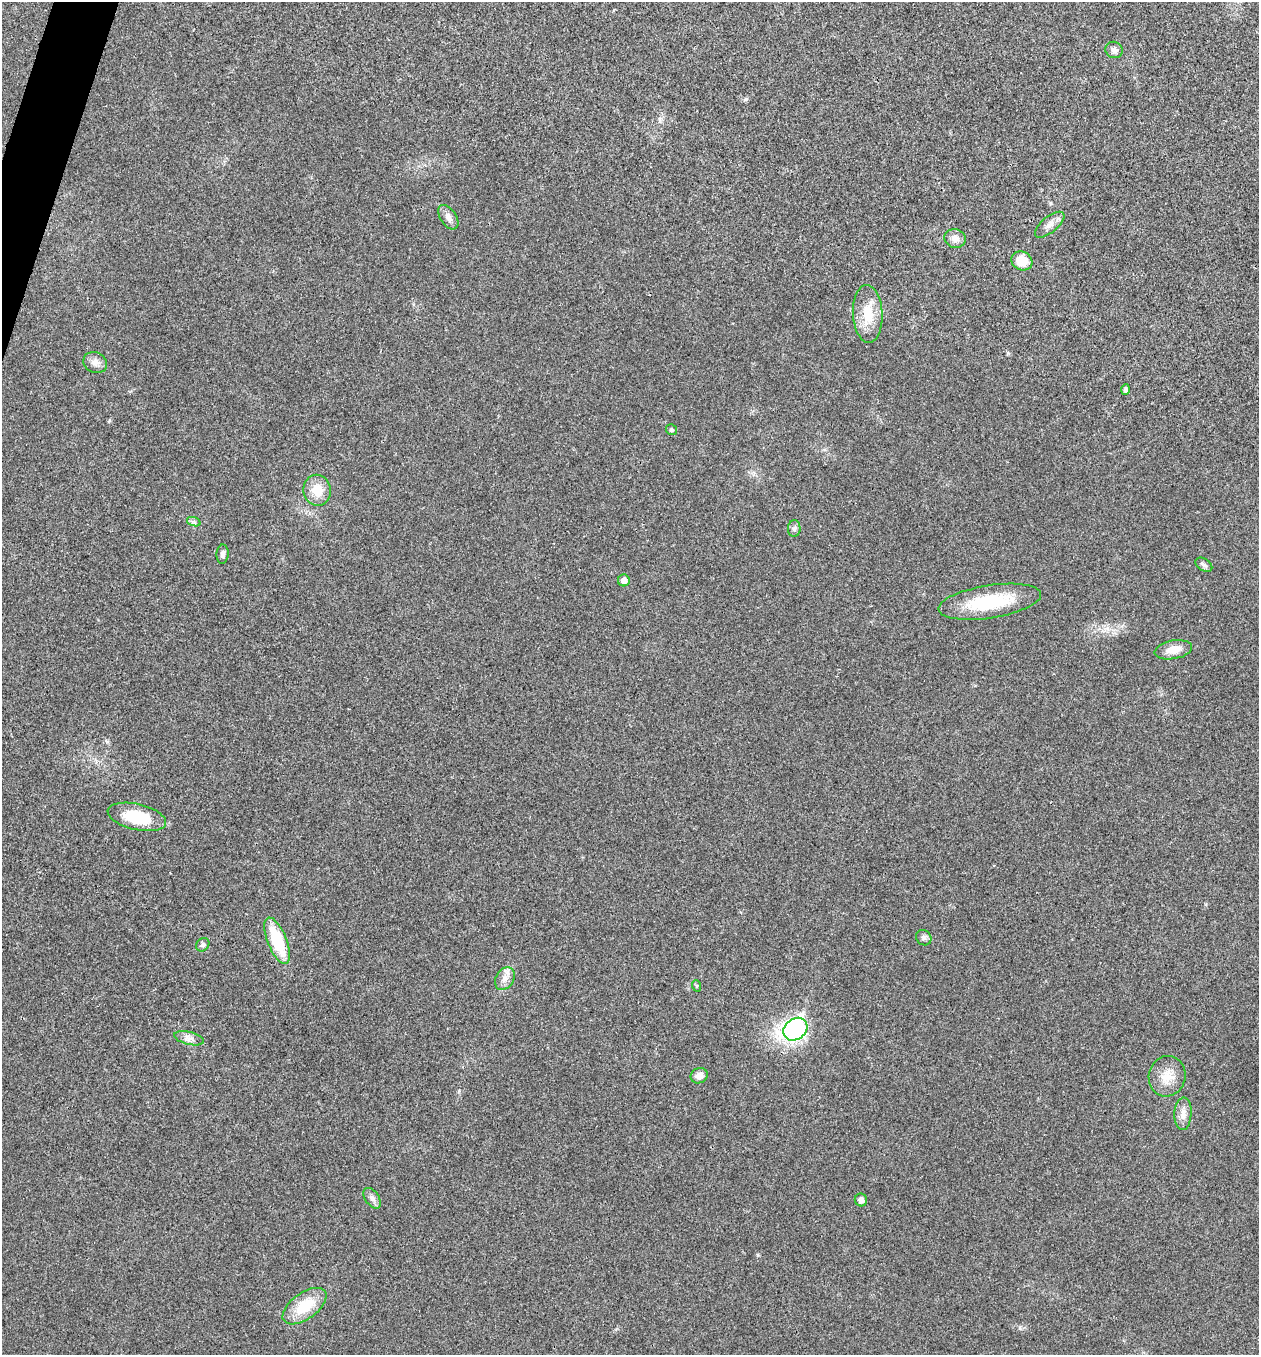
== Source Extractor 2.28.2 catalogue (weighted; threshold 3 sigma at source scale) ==
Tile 11 of 4 x 4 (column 3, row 3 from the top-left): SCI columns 2652-3908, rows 1360-2712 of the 5434 x 5422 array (HDU 1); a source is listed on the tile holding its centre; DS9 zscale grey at full resolution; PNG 1261 x 1357 px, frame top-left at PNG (2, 2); each listed source drawn as its Kron ellipse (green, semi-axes under 4 px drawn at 4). Shown black and unused: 1% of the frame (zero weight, under 3 of 4 exposures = <1% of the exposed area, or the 3 px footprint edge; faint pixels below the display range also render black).
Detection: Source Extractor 2.28.2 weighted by HDU 2 'WHT'; one run over the whole footprint, this tile lists its part. Background 0.0243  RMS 0.0053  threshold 0.0238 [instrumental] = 3 sigma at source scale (4.5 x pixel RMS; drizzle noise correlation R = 1.50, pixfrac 1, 0.05/0.05 arcsec/px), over >= 5 px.
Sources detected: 31; all 31 listed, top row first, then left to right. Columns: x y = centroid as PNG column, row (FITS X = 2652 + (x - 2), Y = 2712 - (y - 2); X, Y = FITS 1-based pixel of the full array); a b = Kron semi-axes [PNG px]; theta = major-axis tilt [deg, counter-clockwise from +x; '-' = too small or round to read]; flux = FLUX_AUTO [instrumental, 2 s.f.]
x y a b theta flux
1114 50 9 8 - 2.5
448 217 14 8 -57 2.9
1050 225 18 8 39 3.8
955 238 11 9 -17 3.7
1022 261 11 9 -28 9.4
868 314 29 15 -87 13
95 363 12 10 -24 3.2
1126 390 5 4 - 1.6
671 430 5 5 - 1.1
317 490 15 13 -79 9.2
194 522 7 4 -18 1
794 529 8 6 88 1.4
223 554 10 6 87 1.5
1204 565 9 6 -32 1.4
624 580 6 6 - 3.2
990 602 52 16 9 29
1173 650 19 9 11 6.2
137 817 30 13 -13 20
924 938 8 7 - 1.4
277 941 25 9 -68 25
203 945 7 6 - 1.2
505 979 12 9 61 3.6
697 986 6 3 -71 0.53
795 1029 13 10 37 120
189 1038 15 6 -13 3
699 1076 9 7 26 3.3
1167 1076 20 18 75 9
1183 1114 16 8 87 4
372 1198 12 7 -54 2.2
861 1200 6 6 - 2.3
305 1306 25 13 36 16
Unlisted compact peaks at least as high as the median listed source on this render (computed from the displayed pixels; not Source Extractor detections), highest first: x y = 746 99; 758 1255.